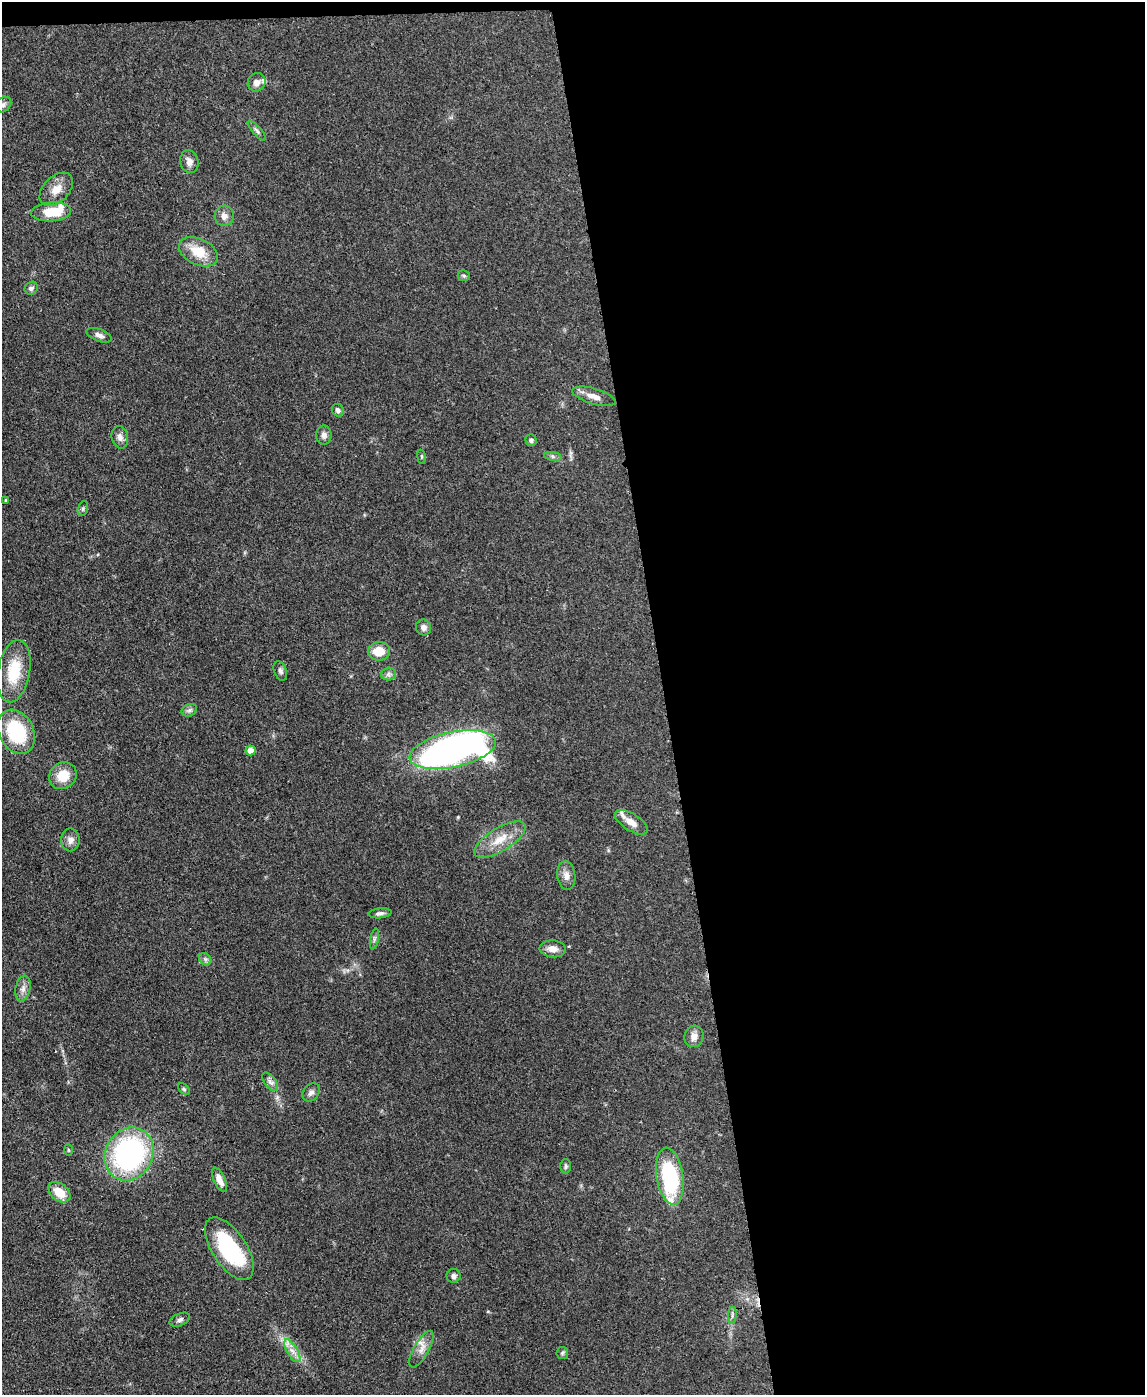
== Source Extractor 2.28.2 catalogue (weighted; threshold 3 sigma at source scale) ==
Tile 4 of 4 x 3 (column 4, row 1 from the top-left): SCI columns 3501-4643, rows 2987-4379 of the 4715 x 4692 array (HDU 1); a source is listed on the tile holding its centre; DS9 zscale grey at full resolution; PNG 1147 x 1397 px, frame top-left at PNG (2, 2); each listed source drawn as its Kron ellipse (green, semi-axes under 4 px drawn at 4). Shown black and unused: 43% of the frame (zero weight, under 3 of 4 exposures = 9% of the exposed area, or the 3 px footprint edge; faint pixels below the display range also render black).
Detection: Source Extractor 2.28.2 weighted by HDU 2 'WHT'; one run over the whole footprint, this tile lists its part. Background 0.081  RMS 0.0043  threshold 0.0196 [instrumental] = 3 sigma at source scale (4.5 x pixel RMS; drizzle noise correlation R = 1.50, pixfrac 1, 0.05/0.05 arcsec/px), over >= 5 px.
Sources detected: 60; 1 inside a brighter object's white glare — neither listed nor drawn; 3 inside a brighter listed object's ellipse — not listed separately; the other 56 listed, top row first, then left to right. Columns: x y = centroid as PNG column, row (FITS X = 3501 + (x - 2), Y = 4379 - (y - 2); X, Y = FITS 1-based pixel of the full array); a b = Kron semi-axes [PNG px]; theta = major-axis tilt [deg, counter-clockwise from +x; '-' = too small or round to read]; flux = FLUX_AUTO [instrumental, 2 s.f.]
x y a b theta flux
257 82 9 8 - 2.5
3 105 9 7 45 1.2
257 131 12 4 -48 1.1
189 161 11 9 -76 2.6
56 189 20 12 44 5.6
51 212 20 9 4 12
224 216 10 9 - 2.7
198 252 21 13 -25 9.8
464 276 6 5 - 0.7
31 288 7 6 - 1.3
99 335 13 6 -21 1.9
594 396 22 7 -16 4
338 410 6 5 - 1.5
324 435 9 8 - 1.9
120 437 11 8 -77 2.2
531 440 6 5 - 1.2
553 456 9 4 -9 0.97
421 457 7 3 -81 0.51
5 500 3 3 - 0.43
83 509 8 4 71 0.76
424 627 8 7 - 1.9
379 651 11 9 1 7.6
14 671 31 16 80 16
280 671 10 6 -69 1.3
388 674 7 6 - 1.3
189 710 8 6 21 1.2
16 732 23 17 -63 26
251 750 5 5 - 4.4
453 750 44 17 12 200
63 776 14 13 - 8.5
631 822 19 8 -32 4.1
500 839 29 11 31 8.6
70 840 11 9 90 2.6
566 875 14 9 -83 3
380 913 11 5 6 1.3
374 939 10 4 79 1
553 949 13 8 -5 3.3
205 959 7 5 -46 1
23 989 13 7 78 2.4
694 1036 11 9 76 3.2
270 1082 11 5 -51 1.7
184 1089 7 4 -45 0.61
311 1092 10 7 49 1.6
68 1150 5 3 - 0.48
129 1154 27 23 60 84
566 1166 7 5 -90 0.83
670 1176 29 13 -81 39
220 1180 13 5 -65 3.8
59 1192 12 8 -39 8.3
229 1249 36 17 -57 35
453 1276 7 7 - 1.4
732 1315 8 3 85 0.87
180 1320 11 6 23 1.4
421 1349 20 7 61 3.9
292 1351 13 5 -59 2.7
562 1353 6 5 - 0.74